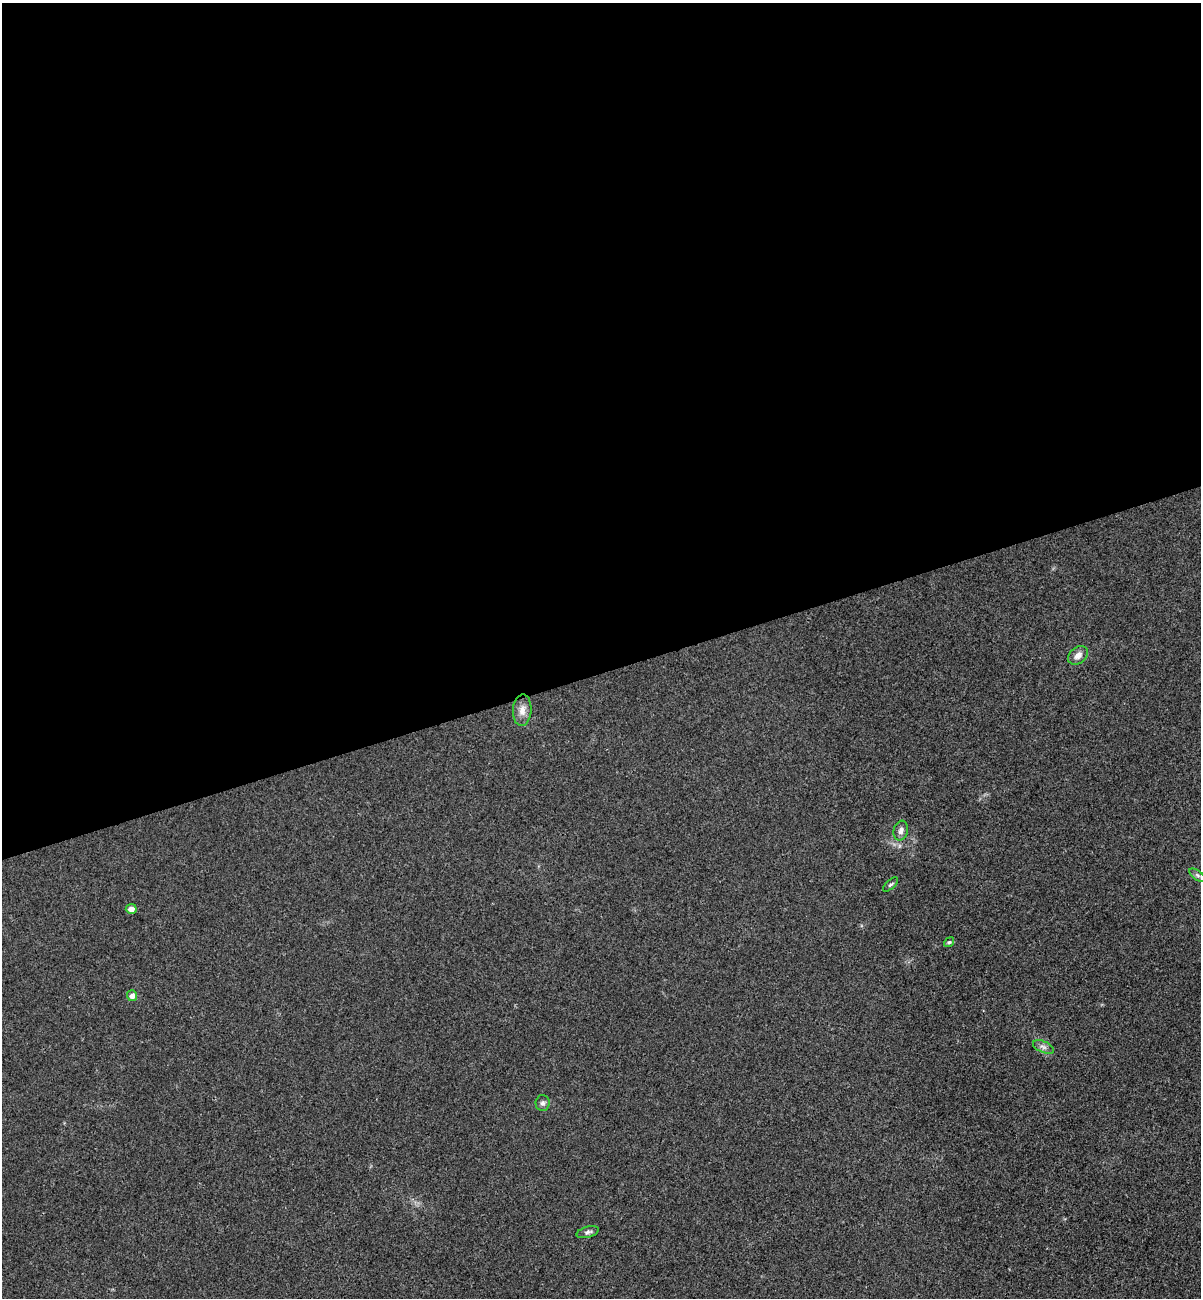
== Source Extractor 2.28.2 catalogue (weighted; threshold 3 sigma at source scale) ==
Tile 2 of 4 x 4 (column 2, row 1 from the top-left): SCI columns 1365-2563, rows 3945-5240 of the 5253 x 5299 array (HDU 1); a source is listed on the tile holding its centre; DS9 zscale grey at full resolution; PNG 1203 x 1300 px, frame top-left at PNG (2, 3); each listed source drawn as its Kron ellipse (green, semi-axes under 4 px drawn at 4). Shown black and unused: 52% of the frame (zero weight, under 3 of 4 exposures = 6% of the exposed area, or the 3 px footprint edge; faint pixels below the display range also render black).
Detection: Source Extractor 2.28.2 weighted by HDU 2 'WHT'; one run over the whole footprint, this tile lists its part. Background 0.0197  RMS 0.0064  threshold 0.0286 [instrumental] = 3 sigma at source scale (4.5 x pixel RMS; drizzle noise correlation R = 1.50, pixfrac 1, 0.05/0.05 arcsec/px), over >= 5 px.
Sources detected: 11; all 11 listed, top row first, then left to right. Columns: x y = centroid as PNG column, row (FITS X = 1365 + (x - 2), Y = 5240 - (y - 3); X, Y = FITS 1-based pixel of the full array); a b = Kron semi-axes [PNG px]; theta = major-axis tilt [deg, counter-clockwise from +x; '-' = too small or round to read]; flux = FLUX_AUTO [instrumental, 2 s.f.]
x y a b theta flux
1078 655 11 8 38 3.8
522 710 16 9 86 5.5
901 830 10 7 73 2.7
1197 875 9 4 -36 1.6
891 884 9 4 44 1.1
131 909 5 5 - 3.3
949 942 5 4 - 0.84
132 996 5 5 - 3.1
1043 1047 11 5 -25 2.3
543 1103 8 7 - 1.9
588 1232 11 5 16 1.8